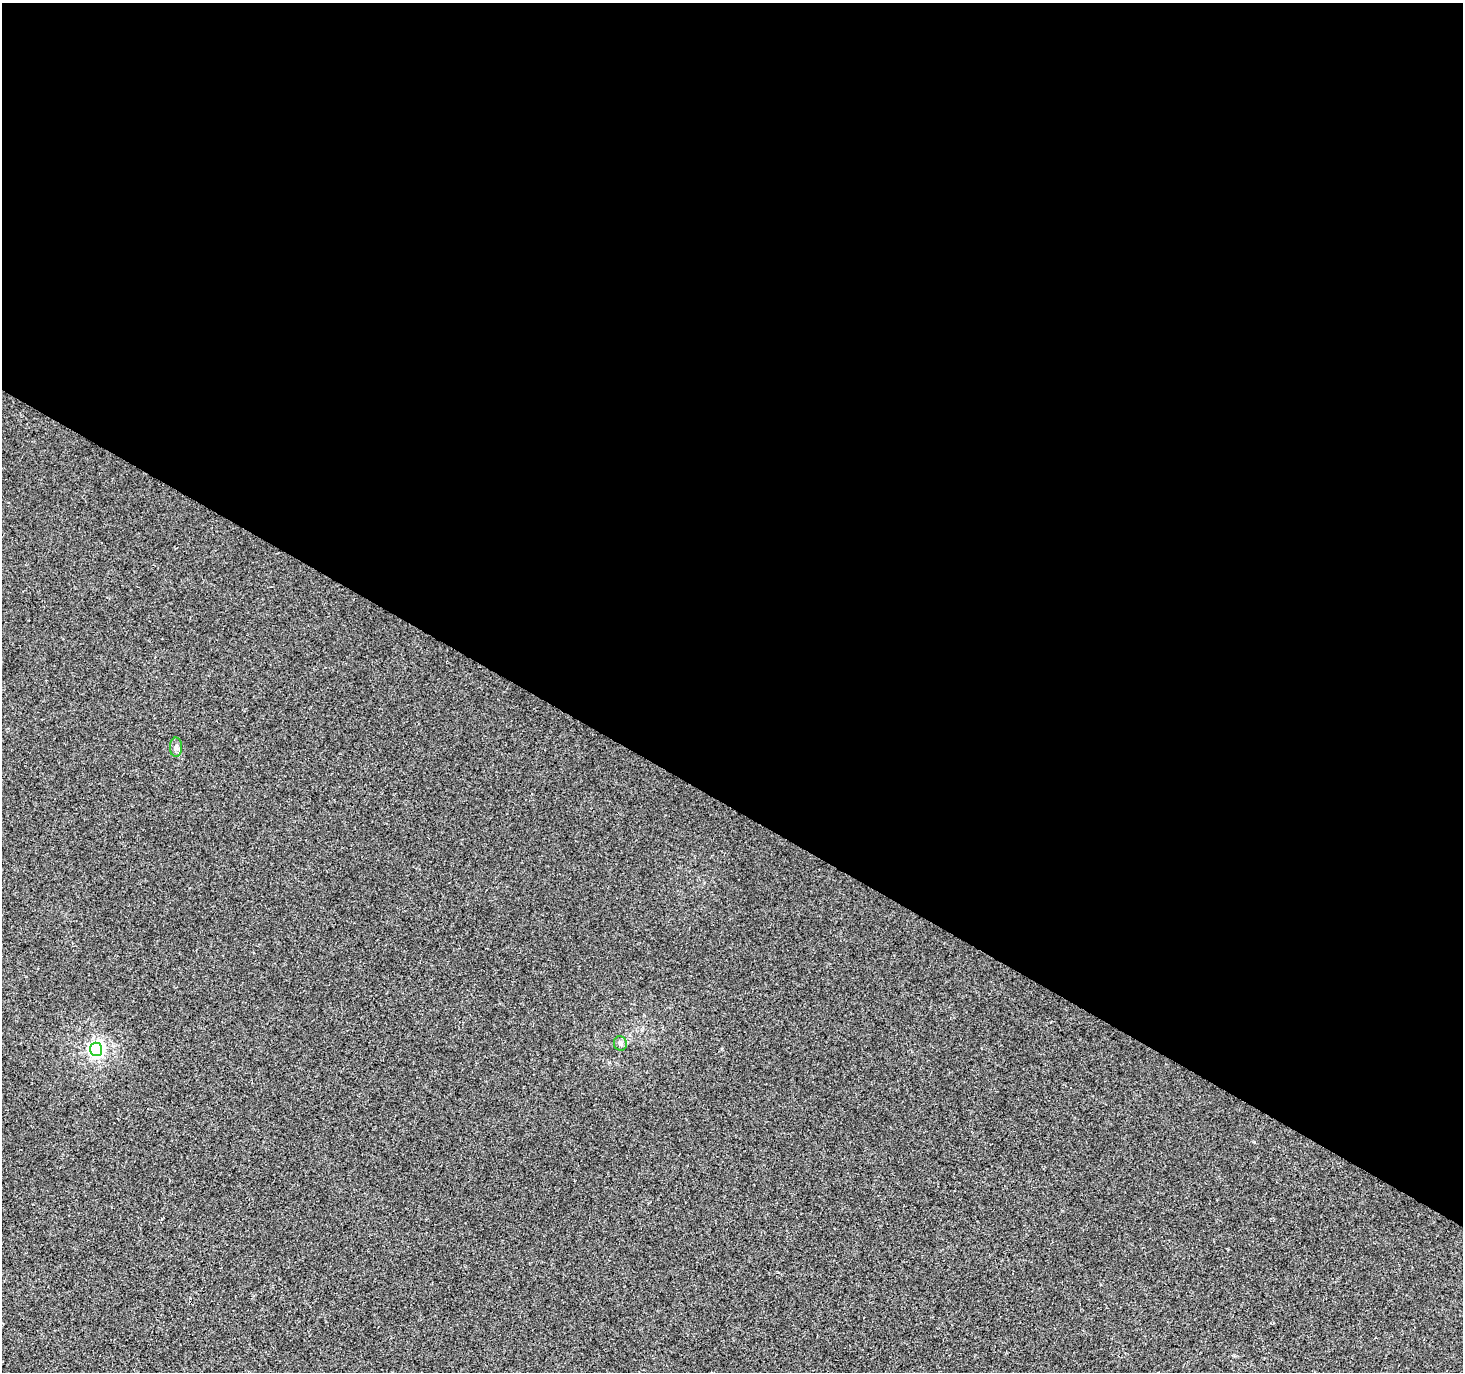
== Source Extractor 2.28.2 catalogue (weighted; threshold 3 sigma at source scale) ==
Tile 3 of 4 x 4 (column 3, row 1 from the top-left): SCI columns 2933-4393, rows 4369-5738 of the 5856 x 5932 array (HDU 1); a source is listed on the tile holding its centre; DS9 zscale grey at full resolution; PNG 1465 x 1374 px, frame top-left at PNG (2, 3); each listed source drawn as its Kron ellipse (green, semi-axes under 4 px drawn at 4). Shown black and unused: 59% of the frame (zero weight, under 3 of 4 exposures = <1% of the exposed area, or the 3 px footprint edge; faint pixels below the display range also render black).
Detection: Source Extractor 2.28.2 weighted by HDU 2 'WHT'; one run over the whole footprint, this tile lists its part. Background 0.0017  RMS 0.003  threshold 0.0137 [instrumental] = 3 sigma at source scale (4.5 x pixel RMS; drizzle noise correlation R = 1.50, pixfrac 1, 0.0396/0.0396 arcsec/px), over >= 5 px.
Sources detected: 3; all 3 listed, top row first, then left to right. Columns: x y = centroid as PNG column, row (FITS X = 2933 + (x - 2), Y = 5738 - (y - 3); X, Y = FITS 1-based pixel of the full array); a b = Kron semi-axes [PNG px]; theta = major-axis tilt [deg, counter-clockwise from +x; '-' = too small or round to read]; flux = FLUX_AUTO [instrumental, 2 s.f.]
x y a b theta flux
176 747 10 6 -90 0.93
620 1044 7 6 - 0.75
96 1049 6 6 - 95